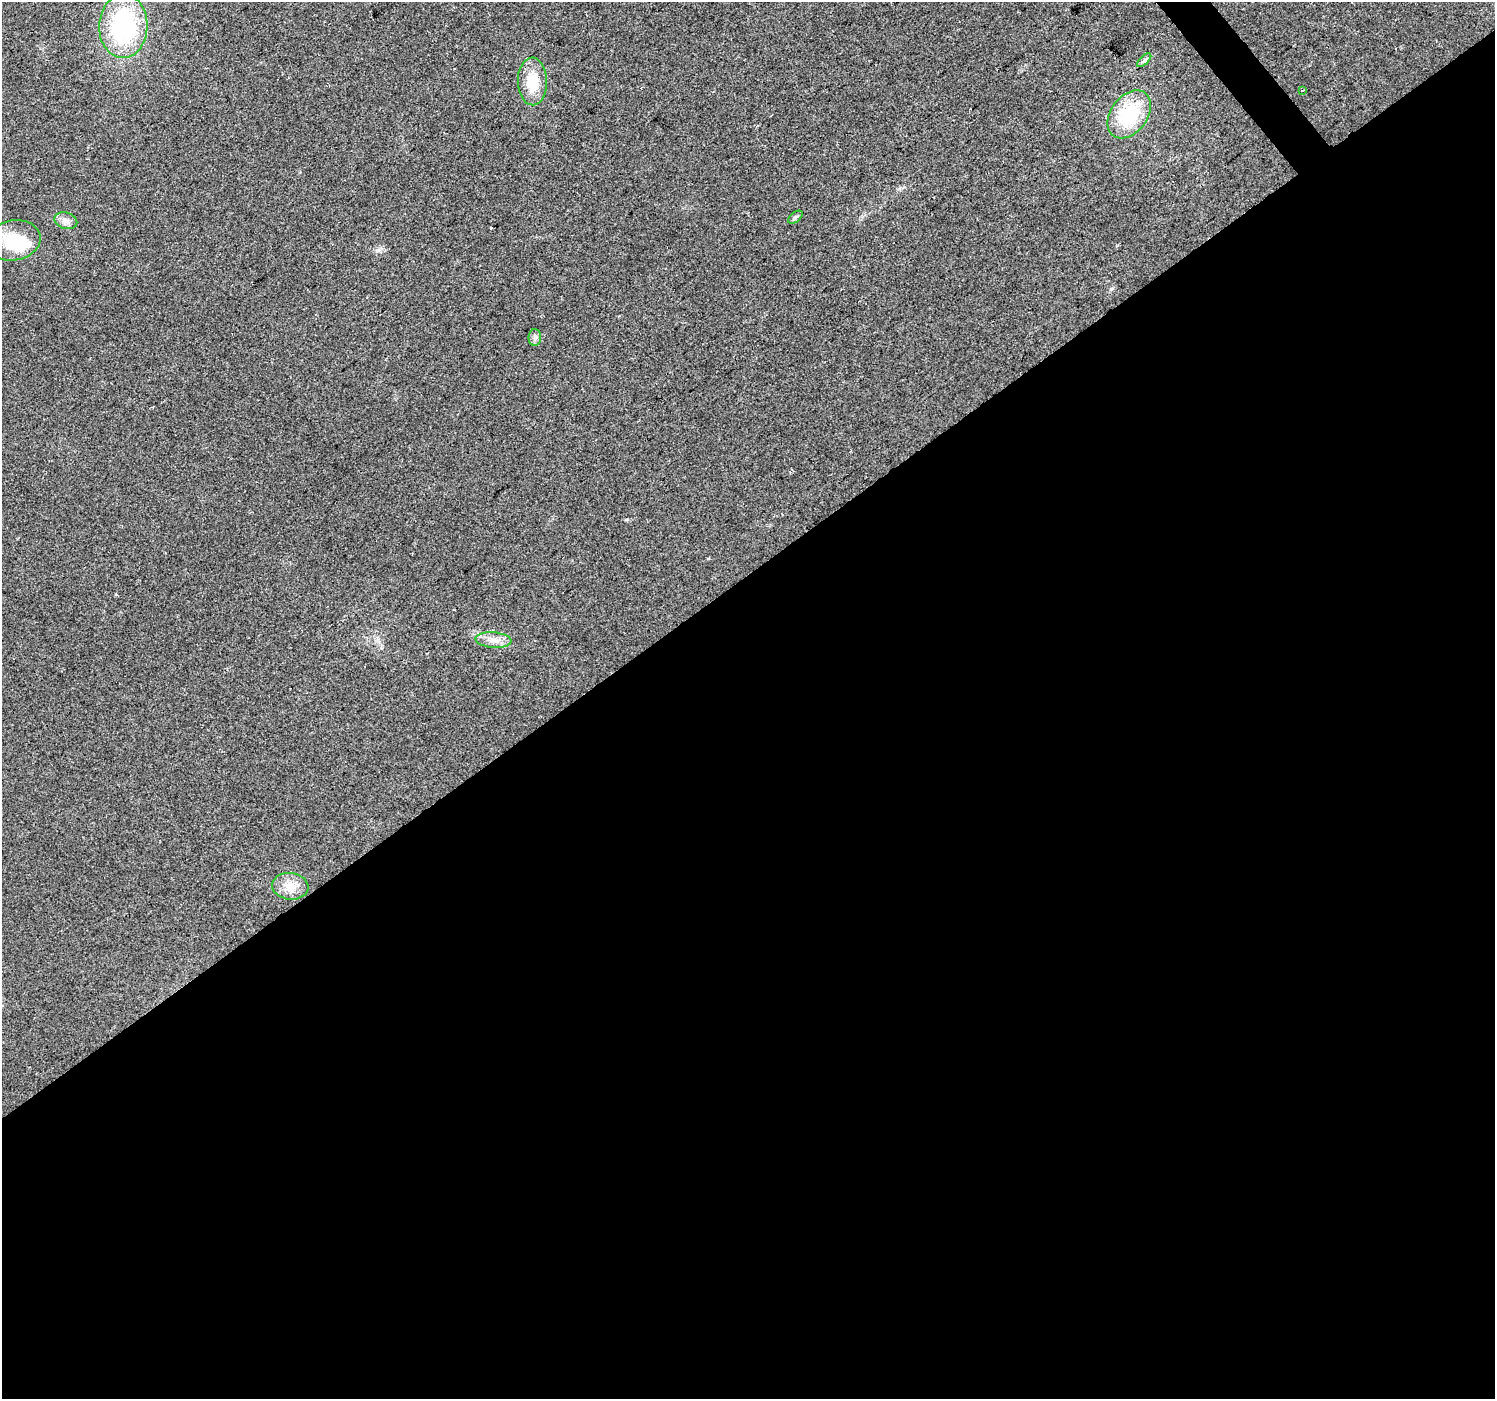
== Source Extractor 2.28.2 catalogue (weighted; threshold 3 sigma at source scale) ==
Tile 15 of 4 x 4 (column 3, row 4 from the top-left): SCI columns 2989-4481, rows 134-1530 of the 5978 x 5921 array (HDU 1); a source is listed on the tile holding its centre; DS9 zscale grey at full resolution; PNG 1497 x 1401 px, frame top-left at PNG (2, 2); each listed source drawn as its Kron ellipse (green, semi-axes under 4 px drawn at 4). Shown black and unused: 59% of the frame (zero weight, under 2 of 3 exposures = <1% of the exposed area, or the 3 px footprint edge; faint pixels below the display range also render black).
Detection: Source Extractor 2.28.2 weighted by HDU 2 'WHT'; one run over the whole footprint, this tile lists its part. Background 0.0727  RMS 0.0088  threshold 0.0398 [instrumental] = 3 sigma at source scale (4.5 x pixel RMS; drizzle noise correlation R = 1.50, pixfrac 1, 0.0396/0.0396 arcsec/px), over >= 5 px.
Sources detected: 12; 1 inside a brighter object's white glare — neither listed nor drawn; the other 11 listed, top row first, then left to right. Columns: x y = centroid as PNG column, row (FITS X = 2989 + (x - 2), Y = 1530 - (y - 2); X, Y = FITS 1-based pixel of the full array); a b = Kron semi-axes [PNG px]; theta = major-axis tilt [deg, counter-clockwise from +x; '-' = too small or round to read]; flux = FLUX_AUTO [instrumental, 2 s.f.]
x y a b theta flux
123 26 32 24 87 110
1144 60 9 3 45 1.8
532 81 24 14 -88 24
1303 90 3 2 - 0.71
1129 114 27 18 53 51
795 217 8 5 38 1.8
66 221 11 8 -16 4.5
13 240 27 20 9 39
535 338 8 6 90 2.6
493 640 18 7 -4 7.9
290 886 18 13 -7 13
Unlisted compact peaks at least as high as the median listed source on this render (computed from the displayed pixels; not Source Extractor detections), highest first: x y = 1111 289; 627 519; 378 250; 708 558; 899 189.